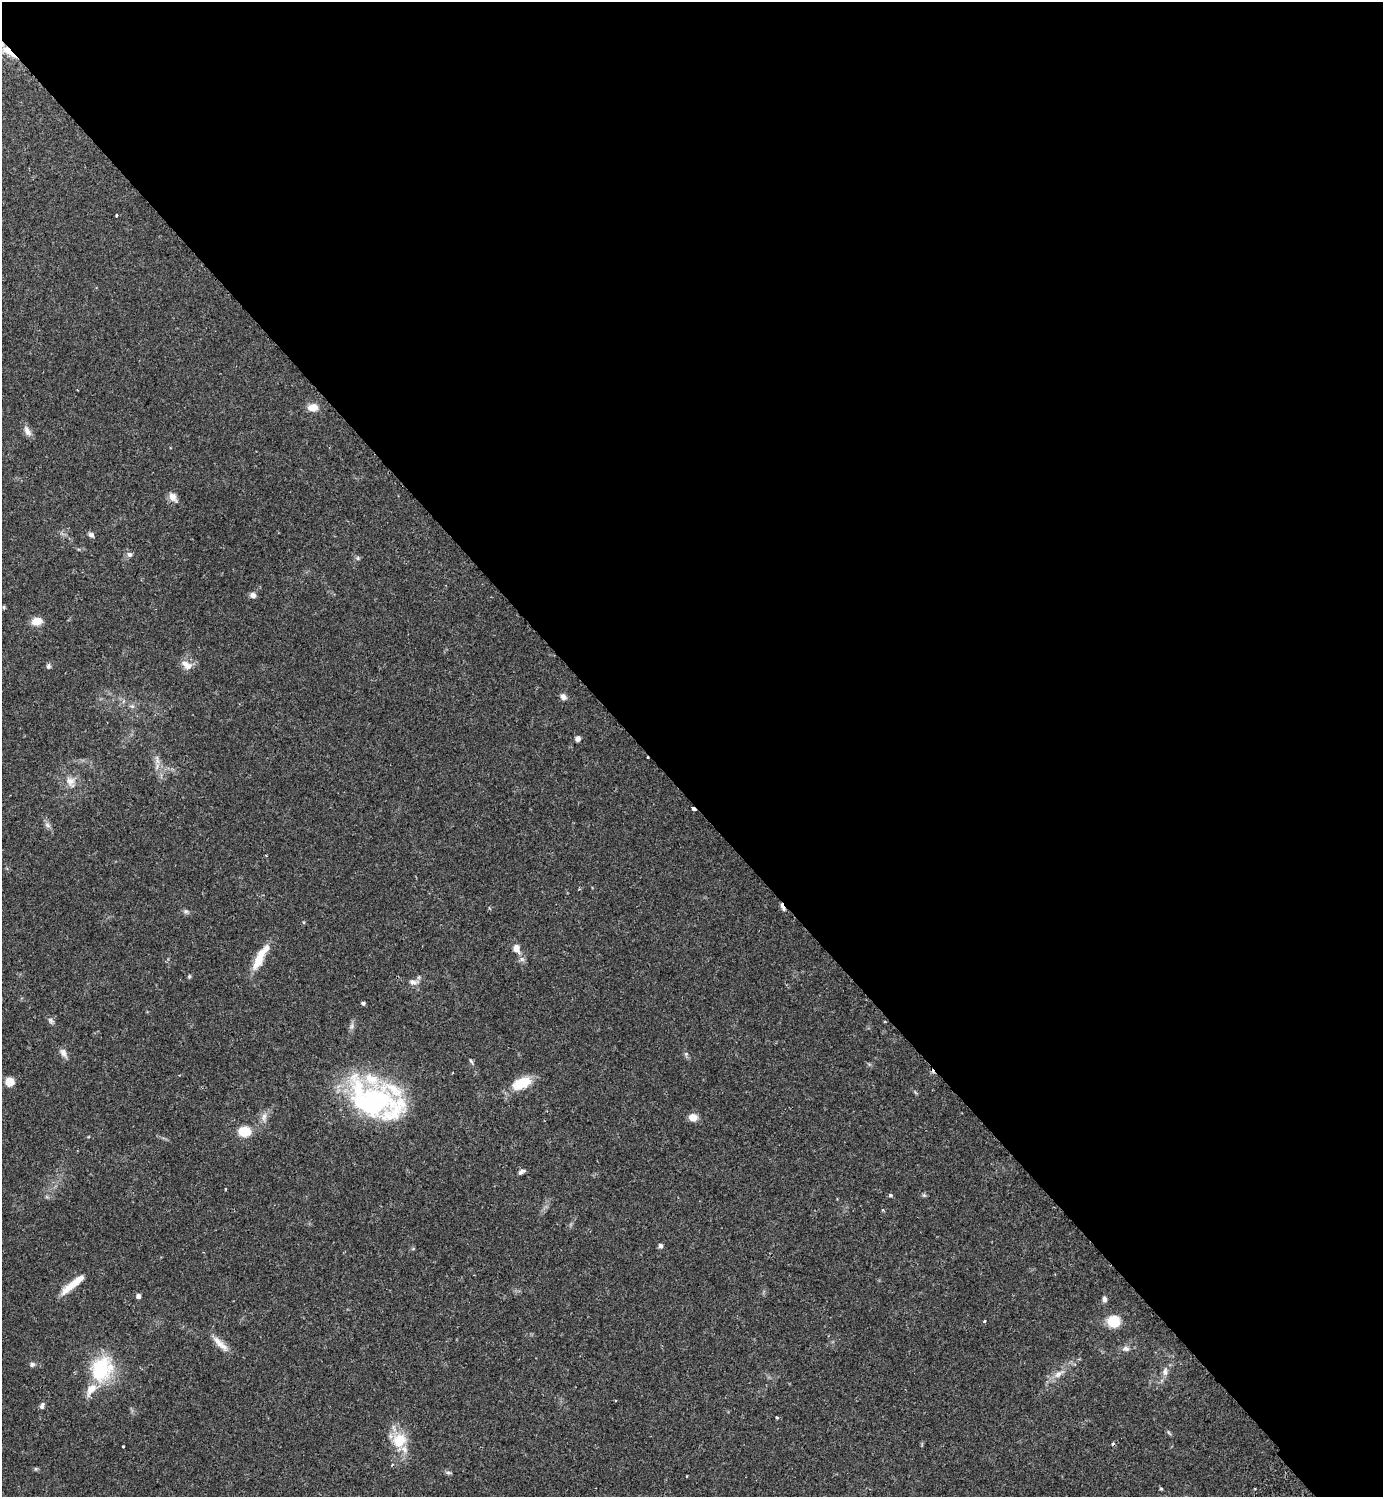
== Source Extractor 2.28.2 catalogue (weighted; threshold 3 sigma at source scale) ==
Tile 3 of 4 x 4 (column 3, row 1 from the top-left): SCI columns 3105-4485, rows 4530-6024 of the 6069 x 6072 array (HDU 1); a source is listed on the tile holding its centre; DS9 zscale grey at full resolution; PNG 1385 x 1499 px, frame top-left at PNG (2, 2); no overlay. Shown black and unused: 53% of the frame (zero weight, under 2 of 3 exposures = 3% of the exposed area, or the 3 px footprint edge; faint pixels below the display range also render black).
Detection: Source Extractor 2.28.2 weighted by HDU 2 'WHT'; one run over the whole footprint, this tile lists its part. Background 0.0696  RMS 0.0052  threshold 0.0235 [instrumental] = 3 sigma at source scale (4.5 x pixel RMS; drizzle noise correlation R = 1.50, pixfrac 1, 0.05/0.05 arcsec/px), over >= 5 px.
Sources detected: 68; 1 inside a brighter object's white glare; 3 cosmic-ray / hot-pixel residue — not listed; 6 inside a brighter listed object's ellipse — not listed separately; the other 58 listed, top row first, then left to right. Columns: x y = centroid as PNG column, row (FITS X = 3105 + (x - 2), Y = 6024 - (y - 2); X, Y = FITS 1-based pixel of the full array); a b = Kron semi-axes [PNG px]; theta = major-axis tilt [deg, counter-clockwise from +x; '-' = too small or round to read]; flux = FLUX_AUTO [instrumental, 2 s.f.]
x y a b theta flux
8 51 19 7 -37 6.5
116 215 3 3 - 0.56
313 407 13 9 1 4.6
27 431 15 7 -66 2.9
173 497 13 8 -58 3.2
91 535 8 6 -38 1.4
129 554 7 7 - 1.6
358 558 6 4 72 0.7
253 595 7 6 - 2
4 607 5 4 - 0.69
37 621 11 8 13 5.8
48 666 7 5 85 1.1
188 666 12 11 - 3.7
563 697 8 7 - 2.1
132 706 6 6 - 1.1
578 738 6 5 - 1.9
157 760 15 6 -78 3
70 782 17 12 -65 5.3
693 809 5 3 - 3
48 825 9 6 -28 1.5
782 907 11 3 -67 2.1
186 911 8 5 -6 1.2
516 948 11 9 -76 3.5
260 957 34 9 61 12
189 976 6 4 69 0.67
413 982 13 8 -5 2.8
363 1003 4 3 - 1.2
51 1021 9 6 -70 1.4
63 1053 13 7 -58 2.5
686 1054 5 5 - 0.76
471 1061 8 4 -55 0.78
10 1082 10 9 - 4.9
522 1083 24 12 25 12
374 1102 62 37 -35 77
264 1117 14 6 81 2.7
693 1117 10 8 1 4.2
245 1131 8 7 - 19
521 1172 9 5 27 1.6
225 1189 3 2 - 0.54
890 1195 5 4 - 0.93
660 1246 5 5 - 1.5
73 1284 34 7 39 9.3
138 1296 5 4 - 1.9
1104 1299 8 6 -83 1.5
984 1321 3 3 - 0.98
1114 1321 10 9 - 15
220 1343 27 8 -44 5
1126 1349 10 7 -14 2
32 1364 7 6 - 1.3
100 1370 35 26 73 29
1165 1372 12 6 87 2.5
1058 1374 15 7 37 3.9
42 1406 8 5 72 1.3
777 1417 3 3 - 0.96
399 1440 19 16 45 13
123 1446 3 2 - 0.47
448 1473 8 4 -9 0.88
1161 1489 5 3 - 0.48
Overlapping masked pixels (flux is a lower limit): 3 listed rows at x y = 8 51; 693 809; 782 907